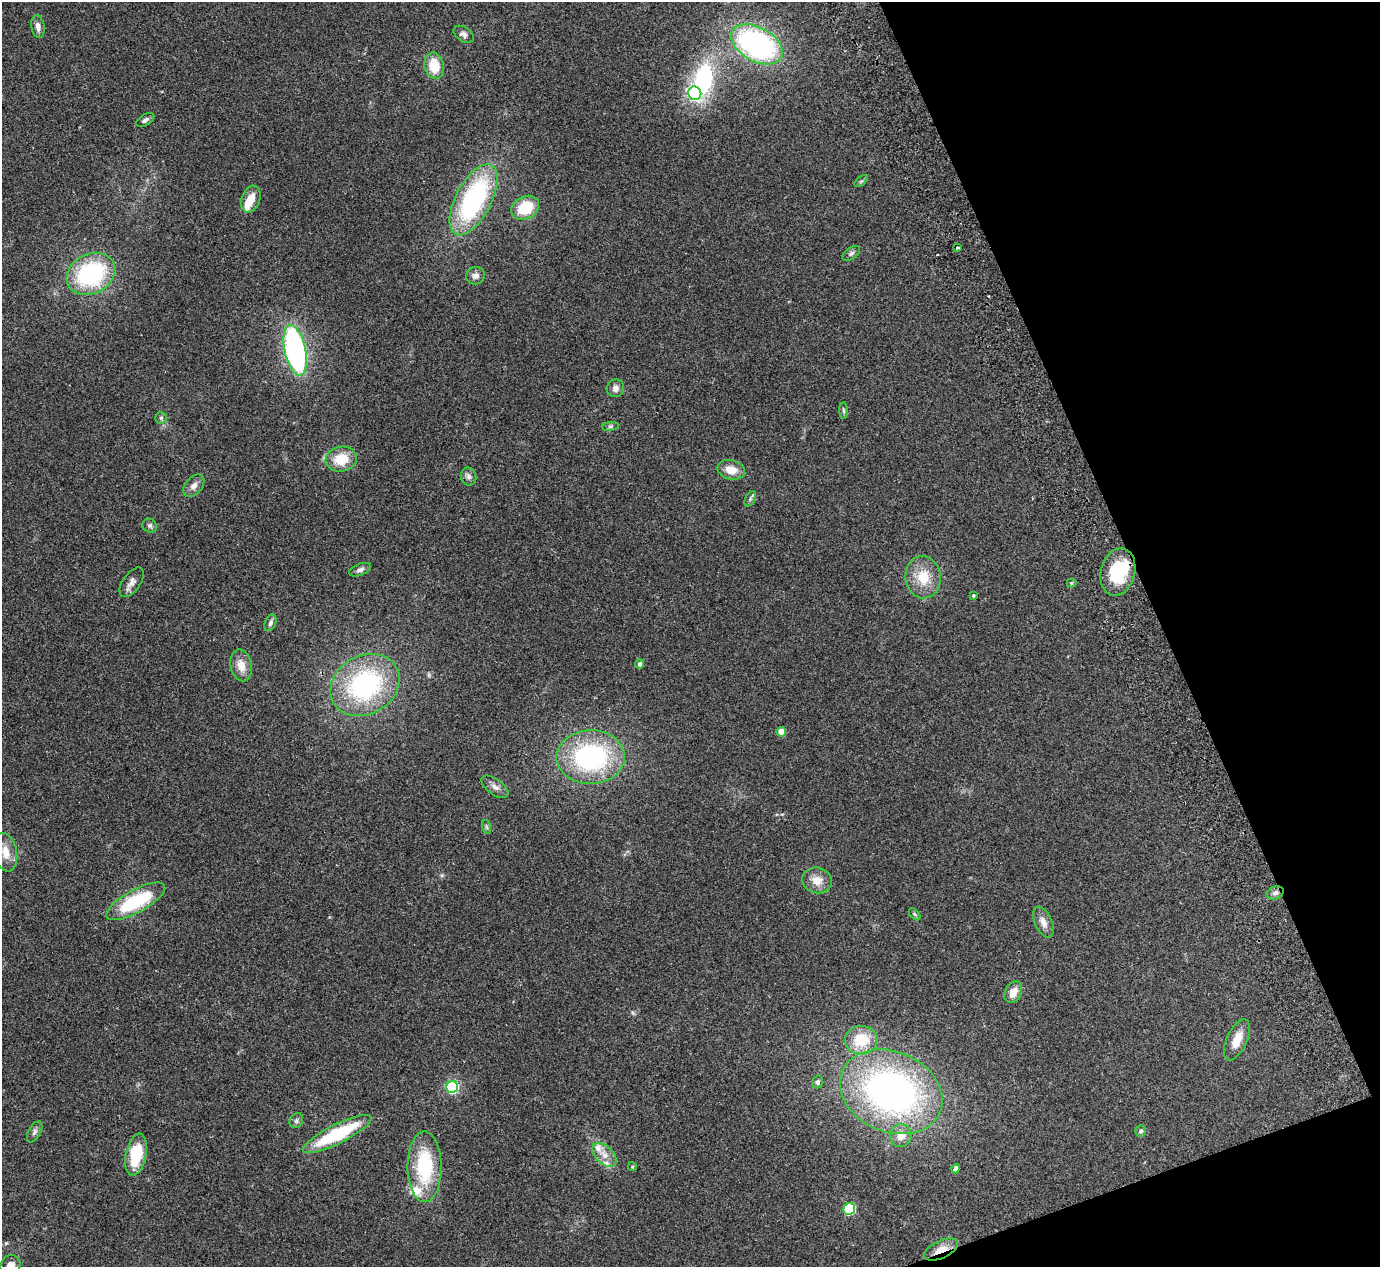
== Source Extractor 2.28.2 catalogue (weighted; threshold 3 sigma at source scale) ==
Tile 12 of 4 x 4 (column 4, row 3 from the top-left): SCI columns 4189-5566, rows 1448-2712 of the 5623 x 5551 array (HDU 1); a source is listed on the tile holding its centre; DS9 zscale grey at full resolution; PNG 1382 x 1269 px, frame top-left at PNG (2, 2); each listed source drawn as its Kron ellipse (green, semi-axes under 4 px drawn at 4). Shown black and unused: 18% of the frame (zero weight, under 2 of 3 exposures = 3% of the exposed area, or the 3 px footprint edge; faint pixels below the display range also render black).
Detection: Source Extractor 2.28.2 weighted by HDU 2 'WHT'; one run over the whole footprint, this tile lists its part. Background 0.215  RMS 0.011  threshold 0.0512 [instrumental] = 3 sigma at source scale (4.5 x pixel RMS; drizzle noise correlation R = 1.50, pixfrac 1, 0.05/0.05 arcsec/px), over >= 5 px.
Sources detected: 71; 2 inside a brighter object's white glare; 1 cosmic-ray / hot-pixel residue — neither listed nor drawn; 4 inside a brighter listed object's ellipse — not listed separately; the other 64 listed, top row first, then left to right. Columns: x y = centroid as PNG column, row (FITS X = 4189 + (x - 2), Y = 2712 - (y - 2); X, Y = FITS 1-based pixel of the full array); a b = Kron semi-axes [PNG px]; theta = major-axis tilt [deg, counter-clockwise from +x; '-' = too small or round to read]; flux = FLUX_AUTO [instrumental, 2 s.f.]
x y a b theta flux
38 27 11 6 -81 6
463 34 11 7 -34 4.2
757 44 28 17 -29 230
434 66 13 9 -79 26
695 93 7 6 - 170
145 120 10 5 32 3.4
861 181 8 4 37 1.8
251 199 14 9 71 14
474 200 39 18 63 170
525 208 14 11 27 37
957 247 3 3 - 7.2
851 253 10 5 36 3.1
91 274 25 20 28 120
475 276 9 8 - 5.7
295 350 25 10 -78 260
615 388 9 8 - 5.7
843 411 8 4 -89 2
161 418 6 6 - 2.2
610 426 8 4 8 2.1
341 459 15 12 10 27
731 470 14 9 -14 14
469 477 9 7 -77 4.2
194 486 13 8 50 6.7
750 499 8 5 62 2.2
150 526 7 6 - 2.8
360 570 11 5 21 4
1118 572 24 17 75 65
923 577 21 17 -84 28
132 582 17 8 55 6.9
1071 583 5 4 - 1.5
973 595 4 4 - 1.5
270 623 8 5 67 3.4
640 664 5 4 - 3
241 665 16 10 -77 14
365 685 36 29 31 160
781 732 5 4 - 15
591 757 34 27 1 170
495 787 16 7 -36 6.4
487 827 7 4 -71 1.9
5 852 19 11 -79 16
817 880 15 12 -15 13
1275 893 9 6 21 4
136 901 33 11 29 73
915 914 7 4 -46 1.7
1043 922 16 8 -67 8.7
1013 992 11 8 64 13
861 1040 16 14 1 33
1237 1040 22 10 66 18
817 1082 6 5 - 2.7
452 1087 6 5 - 170
891 1092 53 40 -23 400
296 1121 8 6 60 3
1141 1131 6 5 - 2.8
35 1132 11 6 61 4
337 1134 38 9 26 84
901 1136 11 11 - 11
136 1154 21 10 79 46
604 1155 14 8 -44 11
425 1167 35 17 -89 76
632 1167 4 3 - 1.3
956 1169 5 4 - 5.5
849 1209 6 5 - 96
941 1250 18 8 25 15
10 1266 11 10 - 13
Overlapping masked pixels (flux is a lower limit): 2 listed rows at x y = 1118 572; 941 1250
Isophote crosses this tile's border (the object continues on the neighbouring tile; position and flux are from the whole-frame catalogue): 1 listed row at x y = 10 1266